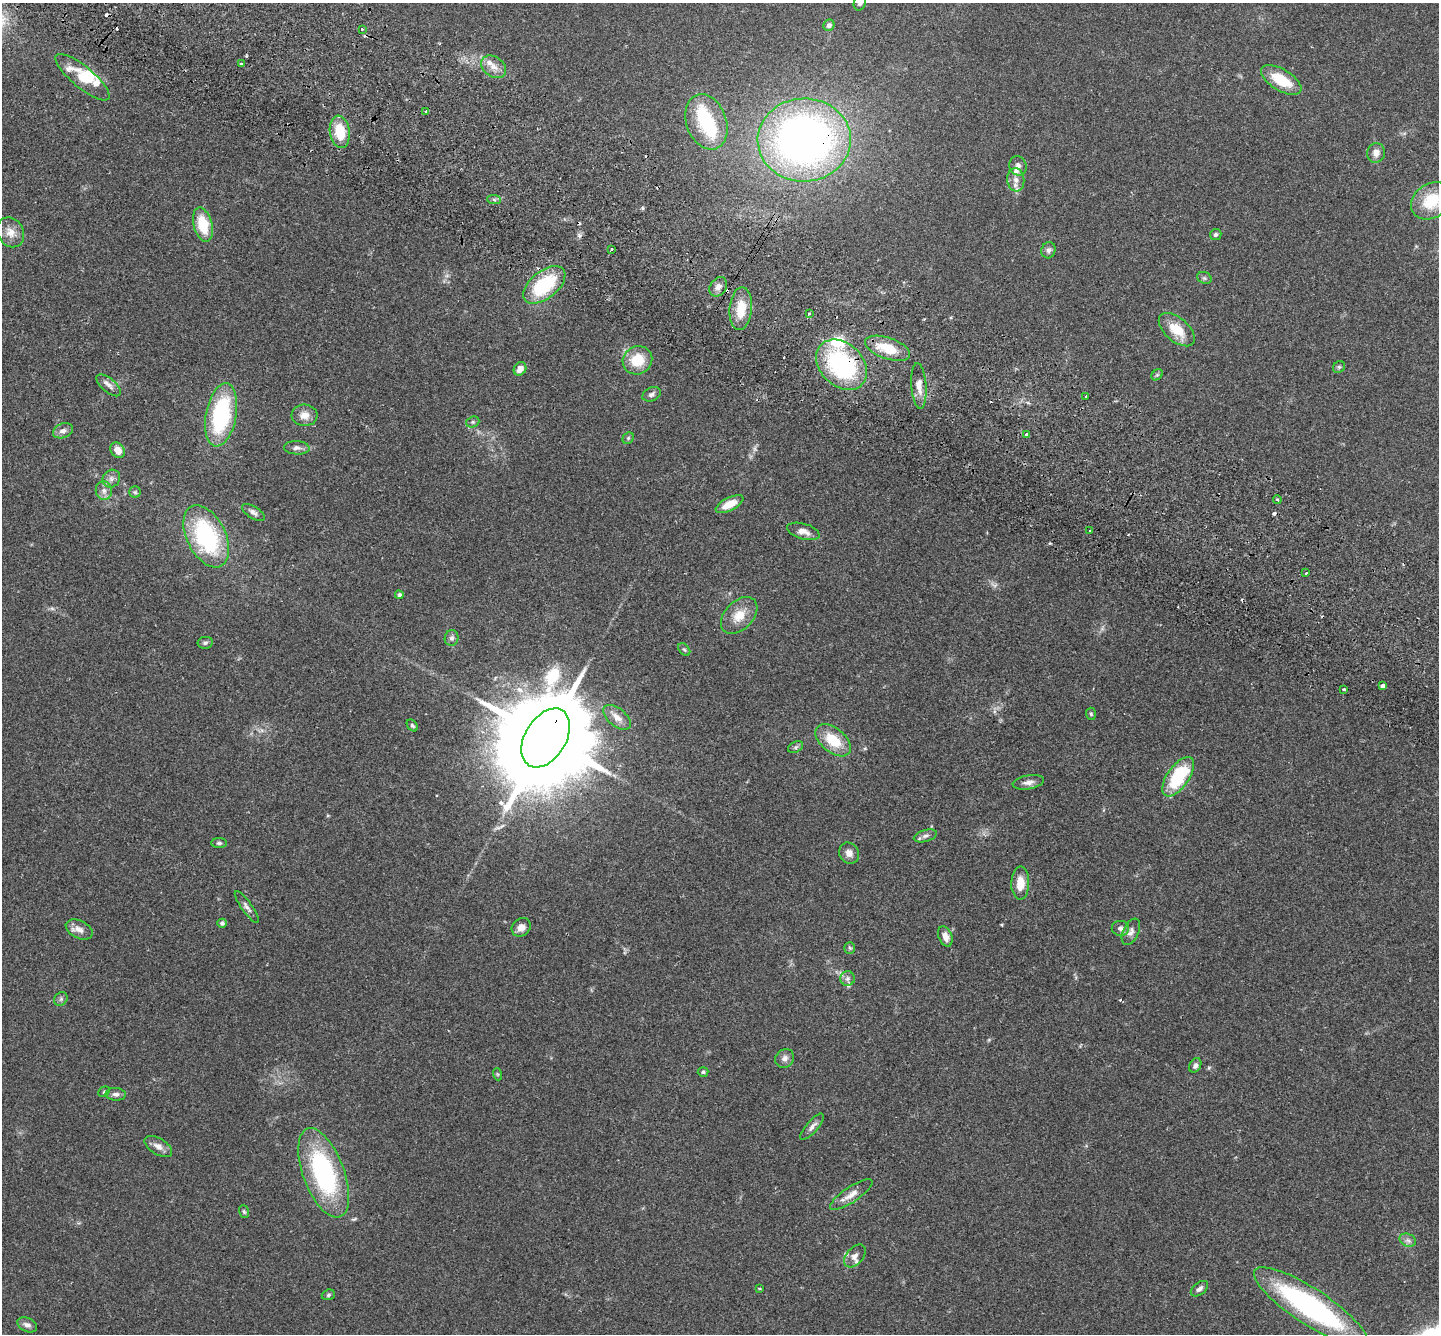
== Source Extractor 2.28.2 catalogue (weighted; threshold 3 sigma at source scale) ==
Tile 11 of 4 x 4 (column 3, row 3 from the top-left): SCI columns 2907-4343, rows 1532-2863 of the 5815 x 5864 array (HDU 1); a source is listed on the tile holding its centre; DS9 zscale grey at full resolution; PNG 1441 x 1336 px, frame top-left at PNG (2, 3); each listed source drawn as its Kron ellipse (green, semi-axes under 4 px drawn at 4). Shown black and unused: <1% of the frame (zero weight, under 2 of 3 exposures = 3% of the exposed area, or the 3 px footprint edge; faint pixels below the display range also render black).
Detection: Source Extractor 2.28.2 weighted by HDU 2 'WHT'; one run over the whole footprint, this tile lists its part. Background 0.114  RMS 0.0095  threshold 0.0427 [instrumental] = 3 sigma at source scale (4.5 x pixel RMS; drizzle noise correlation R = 1.50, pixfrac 1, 0.05/0.05 arcsec/px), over >= 5 px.
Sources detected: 124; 2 too faint to see at this stretch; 4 inside a brighter object's white glare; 10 cosmic-ray / hot-pixel residue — neither listed nor drawn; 6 inside a brighter listed object's ellipse — not listed separately; the other 102 listed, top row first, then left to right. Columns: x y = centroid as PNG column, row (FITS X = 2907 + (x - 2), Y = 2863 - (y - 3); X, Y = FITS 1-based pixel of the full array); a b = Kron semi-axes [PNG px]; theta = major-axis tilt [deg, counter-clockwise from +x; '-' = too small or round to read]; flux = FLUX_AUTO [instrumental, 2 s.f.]
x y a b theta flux
860 3 7 6 - 2.6
829 25 6 5 - 3.4
362 29 3 3 - 2.2
241 64 3 3 - 2.7
493 67 13 10 -35 8.1
83 77 34 10 -40 26
1281 80 23 10 -31 29
425 112 3 3 - 3.2
706 122 28 20 -70 47
340 132 16 10 -81 26
804 140 46 41 2 520
1376 153 10 9 - 6.6
1018 166 10 8 -70 4.1
1016 180 12 8 -84 7.3
494 200 7 4 -2 1.7
1431 201 22 17 34 37
203 224 17 9 -75 30
10 232 16 12 -59 10
1216 235 6 5 - 2.5
611 249 3 3 - 2.6
1048 250 8 7 - 2.9
1204 278 7 5 -21 2.2
544 285 24 13 39 60
718 287 10 8 56 5
741 309 21 11 85 21
809 314 3 3 - 2.4
1177 330 21 12 -41 22
888 348 23 10 -19 27
637 360 15 14 - 25
842 365 29 21 -44 130
1339 367 6 5 - 1.8
520 369 7 6 - 7.5
1157 375 6 5 - 1.6
109 385 15 7 -40 5
919 386 23 7 -86 9.1
652 394 10 6 25 3.3
1086 396 3 2 - 0.9
221 415 32 15 80 100
304 415 13 10 -3 8.9
473 422 7 5 20 1.9
63 431 10 7 23 4.5
1027 435 4 3 - 3.9
628 438 6 5 - 1.5
297 448 13 6 -3 4.4
118 450 8 6 -53 8.3
111 479 9 8 - 4.4
104 491 9 8 - 5.2
135 492 5 5 - 1.6
1277 500 4 3 - 1.4
730 504 15 6 27 15
253 512 13 6 -31 3.7
803 531 17 8 -16 7
1090 531 3 2 - 0.77
206 536 33 19 -63 110
1306 573 3 3 - 1.6
399 595 4 4 - 2.6
739 615 22 14 46 16
452 638 8 6 72 3.2
205 643 7 6 - 2.1
684 650 7 5 -48 1.7
1382 686 4 3 - 6.4
1344 689 3 3 - 2.8
1091 714 6 5 - 1.4
617 717 16 9 -39 8.3
412 725 7 4 -50 1.8
546 738 32 20 59 23000
833 740 20 12 -40 28
796 747 8 5 27 1.9
1178 777 23 11 55 57
1028 782 16 7 10 5.4
925 836 12 6 16 3.6
219 843 7 5 -1 2.2
849 853 11 9 -55 6.3
1020 883 17 9 90 14
247 907 19 5 -54 4.3
222 923 5 4 - 2.3
521 927 10 8 43 7.1
1120 928 9 7 -1 3.8
79 929 14 9 -26 6.8
1131 932 14 7 65 4.9
945 936 11 6 -69 6.6
850 948 6 5 - 1.5
847 979 7 7 - 3
61 999 7 6 - 2.1
785 1058 10 8 49 4.5
1195 1065 8 5 59 2.9
703 1072 5 4 - 1.7
497 1074 6 4 -71 1.1
104 1092 6 5 - 1.3
116 1094 10 6 -4 3.7
812 1127 16 6 49 4.7
158 1146 15 8 -32 6.7
324 1173 47 20 -70 130
851 1195 25 7 34 9.3
244 1212 6 5 - 1.6
1408 1240 8 6 -22 3.2
855 1256 13 8 48 5.2
759 1288 4 3 - 1.1
1199 1289 10 6 39 3.6
328 1295 7 5 18 1.7
1311 1307 66 18 -33 200
27 1325 10 6 -25 4.3
Overlapping masked pixels (flux is a lower limit): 4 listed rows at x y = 804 140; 544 285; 842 365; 546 738
Isophote crosses this tile's border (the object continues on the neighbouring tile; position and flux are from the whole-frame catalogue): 2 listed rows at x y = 860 3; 1431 201